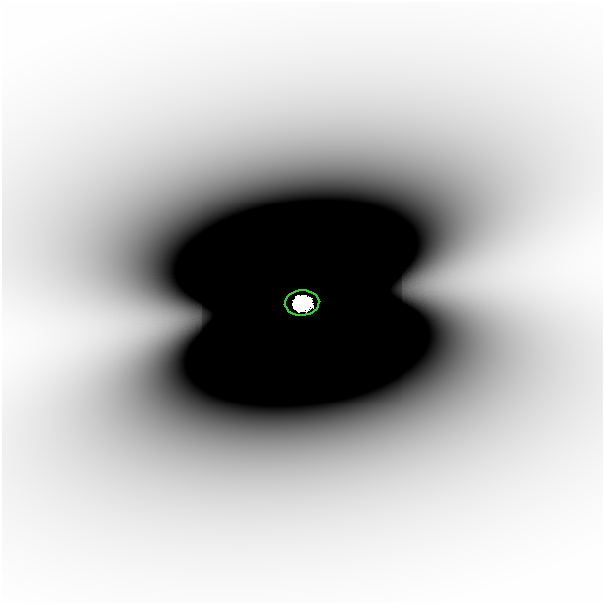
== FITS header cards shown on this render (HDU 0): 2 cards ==
NAXIS1  =                  601
NAXIS2  =                  601

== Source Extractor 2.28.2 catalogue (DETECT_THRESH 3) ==
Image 601 x 601 px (HDU 0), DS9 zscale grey, 1 PNG px = 1 image px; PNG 605 x 605 px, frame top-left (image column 1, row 601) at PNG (2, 2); each listed source drawn as its Kron ellipse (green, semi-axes under 4 px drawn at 4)
Background -9.10e-10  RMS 2.4e-10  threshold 7.11e-10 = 3 sigma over >= 5 px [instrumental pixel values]
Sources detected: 3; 2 with non-positive FLUX_AUTO (blend fragments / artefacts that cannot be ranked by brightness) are neither listed nor drawn; the other 1 listed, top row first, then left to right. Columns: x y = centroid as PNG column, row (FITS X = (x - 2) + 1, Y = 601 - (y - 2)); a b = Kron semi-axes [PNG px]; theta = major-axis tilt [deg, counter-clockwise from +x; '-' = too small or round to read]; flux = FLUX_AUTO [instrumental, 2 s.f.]
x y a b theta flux
302 303 17 12 4 5.6
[2 non-positive-flux detections neither listed nor drawn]